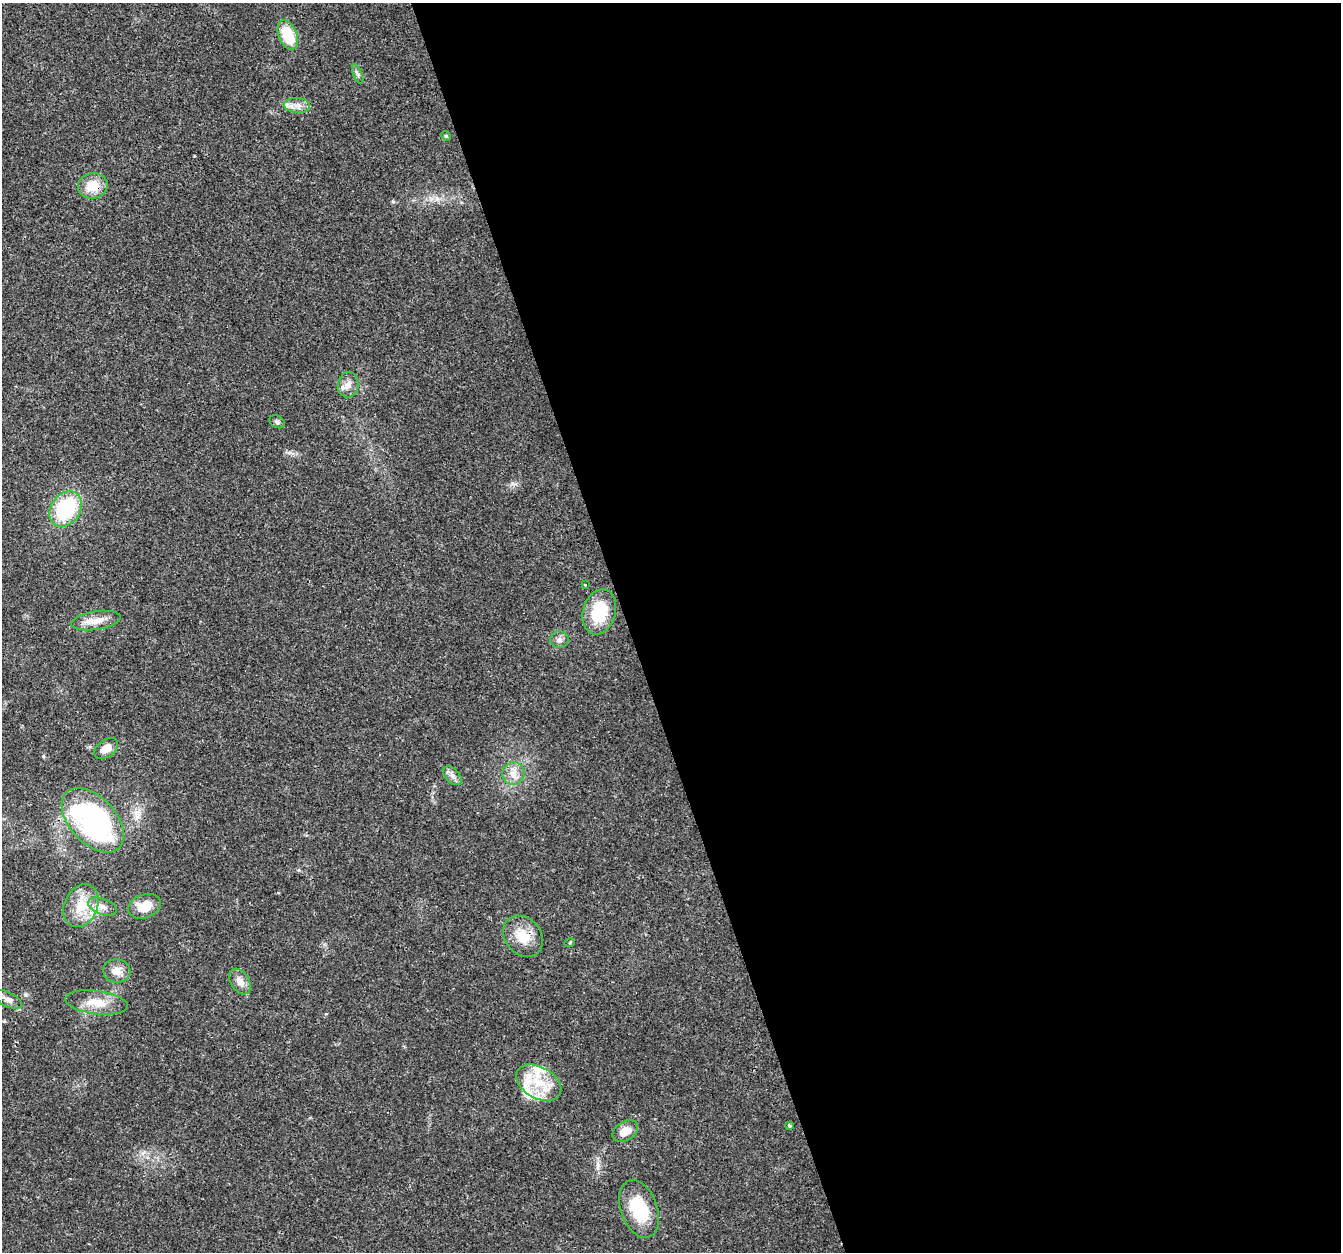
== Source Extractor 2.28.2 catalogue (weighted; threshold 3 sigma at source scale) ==
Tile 8 of 4 x 4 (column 4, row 2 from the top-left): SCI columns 4019-5357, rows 2618-3867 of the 5357 x 5182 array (HDU 1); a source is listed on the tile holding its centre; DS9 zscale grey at full resolution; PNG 1343 x 1254 px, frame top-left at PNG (2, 3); each listed source drawn as its Kron ellipse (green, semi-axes under 4 px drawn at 4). Shown black and unused: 53% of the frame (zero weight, under 3 of 4 exposures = <1% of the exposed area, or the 3 px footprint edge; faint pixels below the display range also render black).
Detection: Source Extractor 2.28.2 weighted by HDU 2 'WHT'; one run over the whole footprint, this tile lists its part. Background 0.026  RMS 0.0019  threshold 0.00871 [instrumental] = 3 sigma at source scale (4.5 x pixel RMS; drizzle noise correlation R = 1.50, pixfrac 1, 0.0396/0.0396 arcsec/px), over >= 5 px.
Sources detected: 33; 4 inside a brighter listed object's ellipse — not listed separately; the other 29 listed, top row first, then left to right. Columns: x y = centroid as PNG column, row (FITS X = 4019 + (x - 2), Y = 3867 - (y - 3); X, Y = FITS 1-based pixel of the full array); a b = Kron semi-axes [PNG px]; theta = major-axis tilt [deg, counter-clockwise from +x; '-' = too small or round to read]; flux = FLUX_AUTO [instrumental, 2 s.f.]
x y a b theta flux
288 35 15 9 -67 7
358 74 10 4 -68 0.59
297 105 13 7 -3 1.3
446 136 5 4 - 0.23
93 186 15 12 11 3.9
348 385 13 10 81 1.5
277 422 8 6 -27 0.5
66 509 19 14 54 15
585 585 3 3 - 0.52
599 612 23 16 73 8.9
96 621 25 9 9 2.5
559 640 9 8 - 0.86
106 748 13 8 36 2.2
513 773 11 11 - 1.9
452 776 11 6 -46 0.99
93 820 38 23 -47 41
81 906 22 16 65 5.3
102 906 15 8 -19 1.5
144 906 17 11 19 3.9
523 936 22 18 -49 4.6
570 942 5 3 - 0.17
117 971 14 11 -7 2
240 981 14 9 -58 1.7
8 999 15 7 -26 1
96 1002 31 11 -7 4
539 1083 24 15 -29 6.5
789 1125 3 3 - 0.51
625 1131 14 9 31 2.5
639 1209 30 18 -69 9.2
Overlapping masked pixels (flux is a lower limit): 2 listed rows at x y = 93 186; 523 936
Unlisted compact peaks at least as high as the median listed source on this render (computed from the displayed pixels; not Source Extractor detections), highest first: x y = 43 756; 512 483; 299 870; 326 1014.